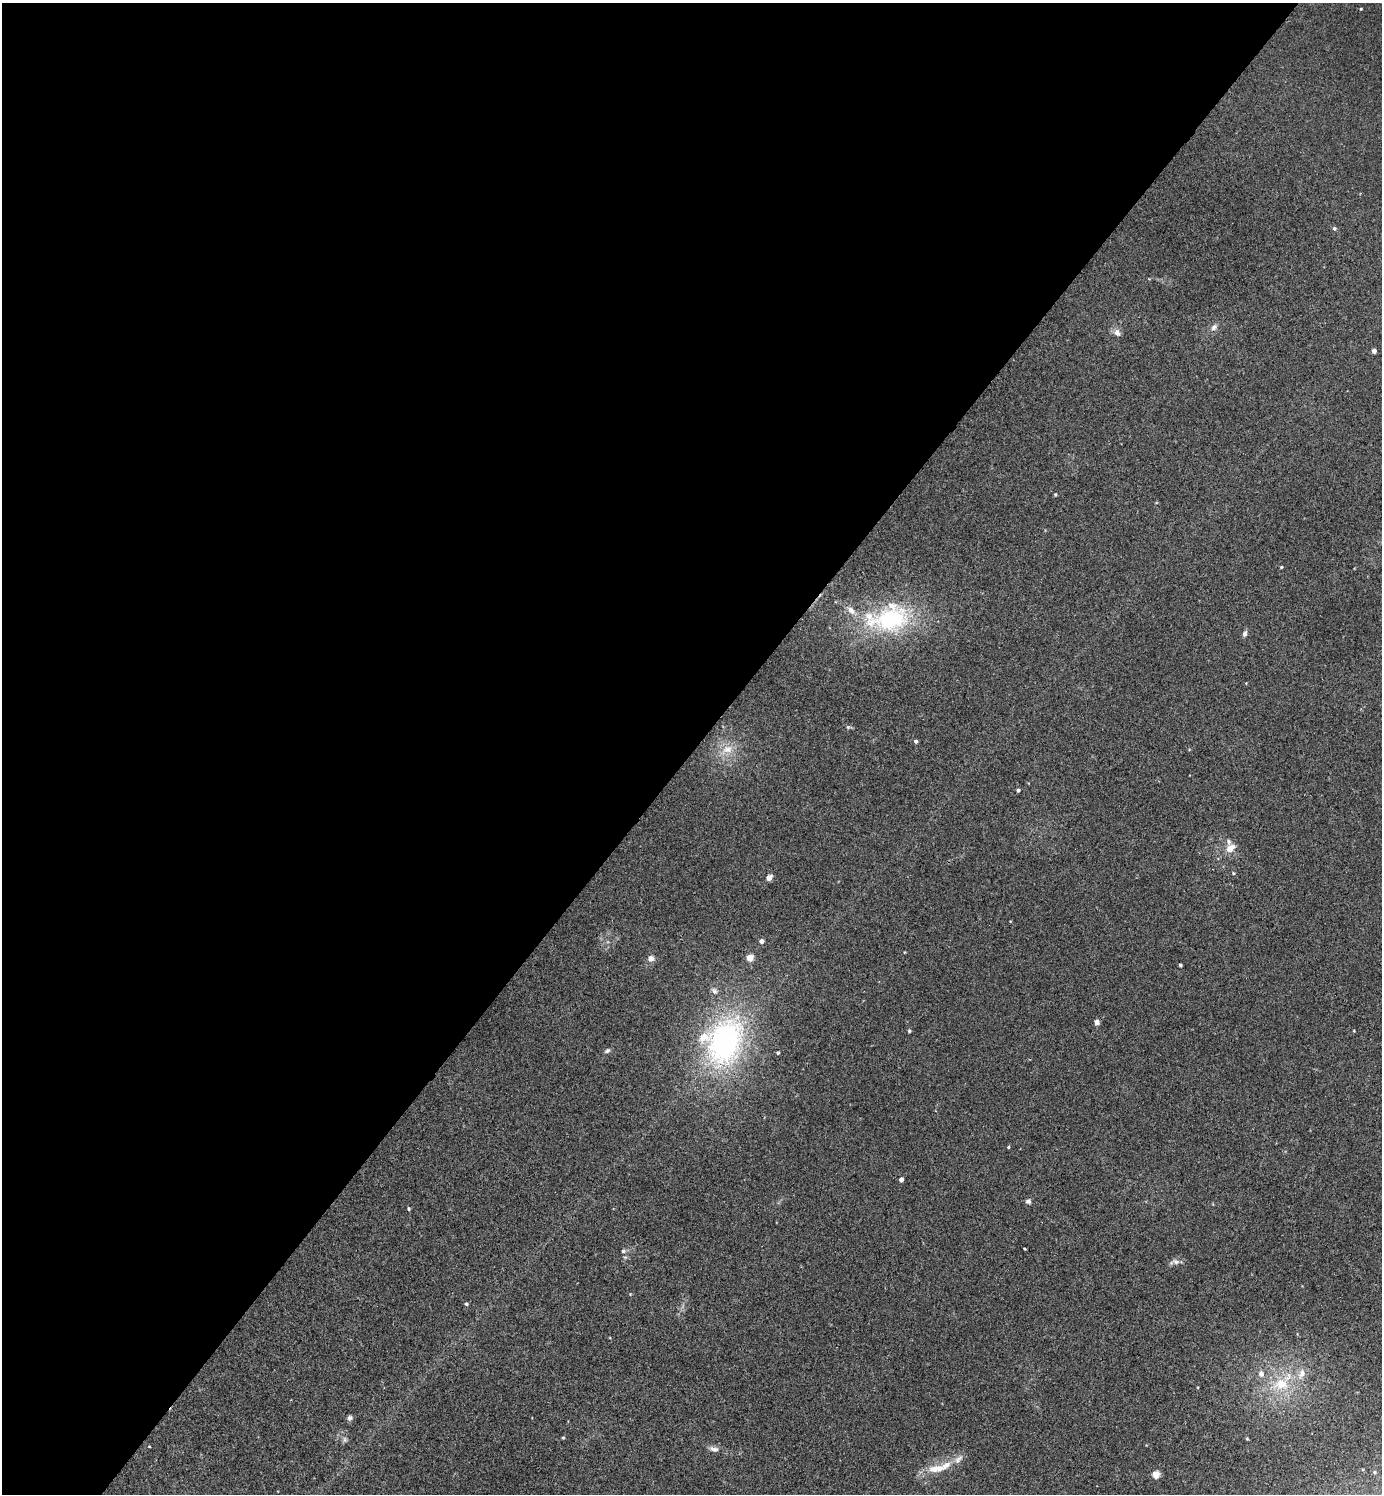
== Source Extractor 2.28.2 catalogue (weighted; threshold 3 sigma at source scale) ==
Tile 5 of 4 x 4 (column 1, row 2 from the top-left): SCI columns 328-1707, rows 3026-4517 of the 6045 x 6042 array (HDU 1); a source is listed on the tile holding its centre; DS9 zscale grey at full resolution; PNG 1384 x 1496 px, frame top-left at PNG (2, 3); no overlay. Shown black and unused: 50% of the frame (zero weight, under 2 of 3 exposures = <1% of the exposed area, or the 3 px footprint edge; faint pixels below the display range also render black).
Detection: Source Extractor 2.28.2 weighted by HDU 2 'WHT'; one run over the whole footprint, this tile lists its part. Background 0.0433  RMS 0.0074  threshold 0.0333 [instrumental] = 3 sigma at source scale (4.5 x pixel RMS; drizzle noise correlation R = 1.50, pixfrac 1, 0.05/0.05 arcsec/px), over >= 5 px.
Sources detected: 54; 9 inside a brighter listed object's ellipse — not listed separately; the other 45 listed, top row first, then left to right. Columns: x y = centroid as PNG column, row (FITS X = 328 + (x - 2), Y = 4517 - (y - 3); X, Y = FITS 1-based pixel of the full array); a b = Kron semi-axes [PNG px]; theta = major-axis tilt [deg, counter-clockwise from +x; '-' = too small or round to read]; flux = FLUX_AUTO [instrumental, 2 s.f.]
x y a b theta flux
1361 9 3 3 - 0.65
1334 228 6 5 - 1.4
1214 327 9 6 58 2.8
1117 333 11 8 -47 3.8
1374 351 4 4 - 2.9
1055 495 5 3 - 0.82
1281 567 4 3 - 0.72
890 619 63 35 10 92
1245 634 8 5 72 2.1
848 727 5 5 - 0.99
916 741 4 4 - 1.5
727 749 16 11 13 10
1018 790 4 4 - 1.4
1230 848 12 8 32 7
1233 873 4 4 - 0.79
769 878 8 6 44 3.3
761 941 5 4 - 3.1
651 958 7 7 - 3.7
749 958 5 4 - 12
1180 965 3 3 - 1.2
1097 1022 5 5 - 3.3
909 1031 5 4 - 0.99
1354 1031 4 2 - 0.5
725 1042 71 47 70 160
607 1051 8 5 32 1.7
778 1053 4 4 - 1.3
1008 1147 4 3 - 0.72
901 1180 4 4 - 3.1
1028 1201 7 6 - 1.9
409 1209 5 4 - 0.96
1025 1249 3 3 - 1.4
623 1251 6 5 - 1.4
1176 1262 11 7 -17 3
630 1294 4 3 - 0.5
466 1304 5 4 - 1.1
1261 1374 9 7 -73 4
1282 1383 32 16 40 32
350 1418 7 6 - 2.1
563 1438 4 3 - 0.8
345 1440 9 5 -84 1.9
149 1446 4 2 - 0.48
714 1449 13 7 -15 3.6
946 1465 16 9 44 7.4
934 1469 12 9 3 7.5
1156 1475 5 4 - 20